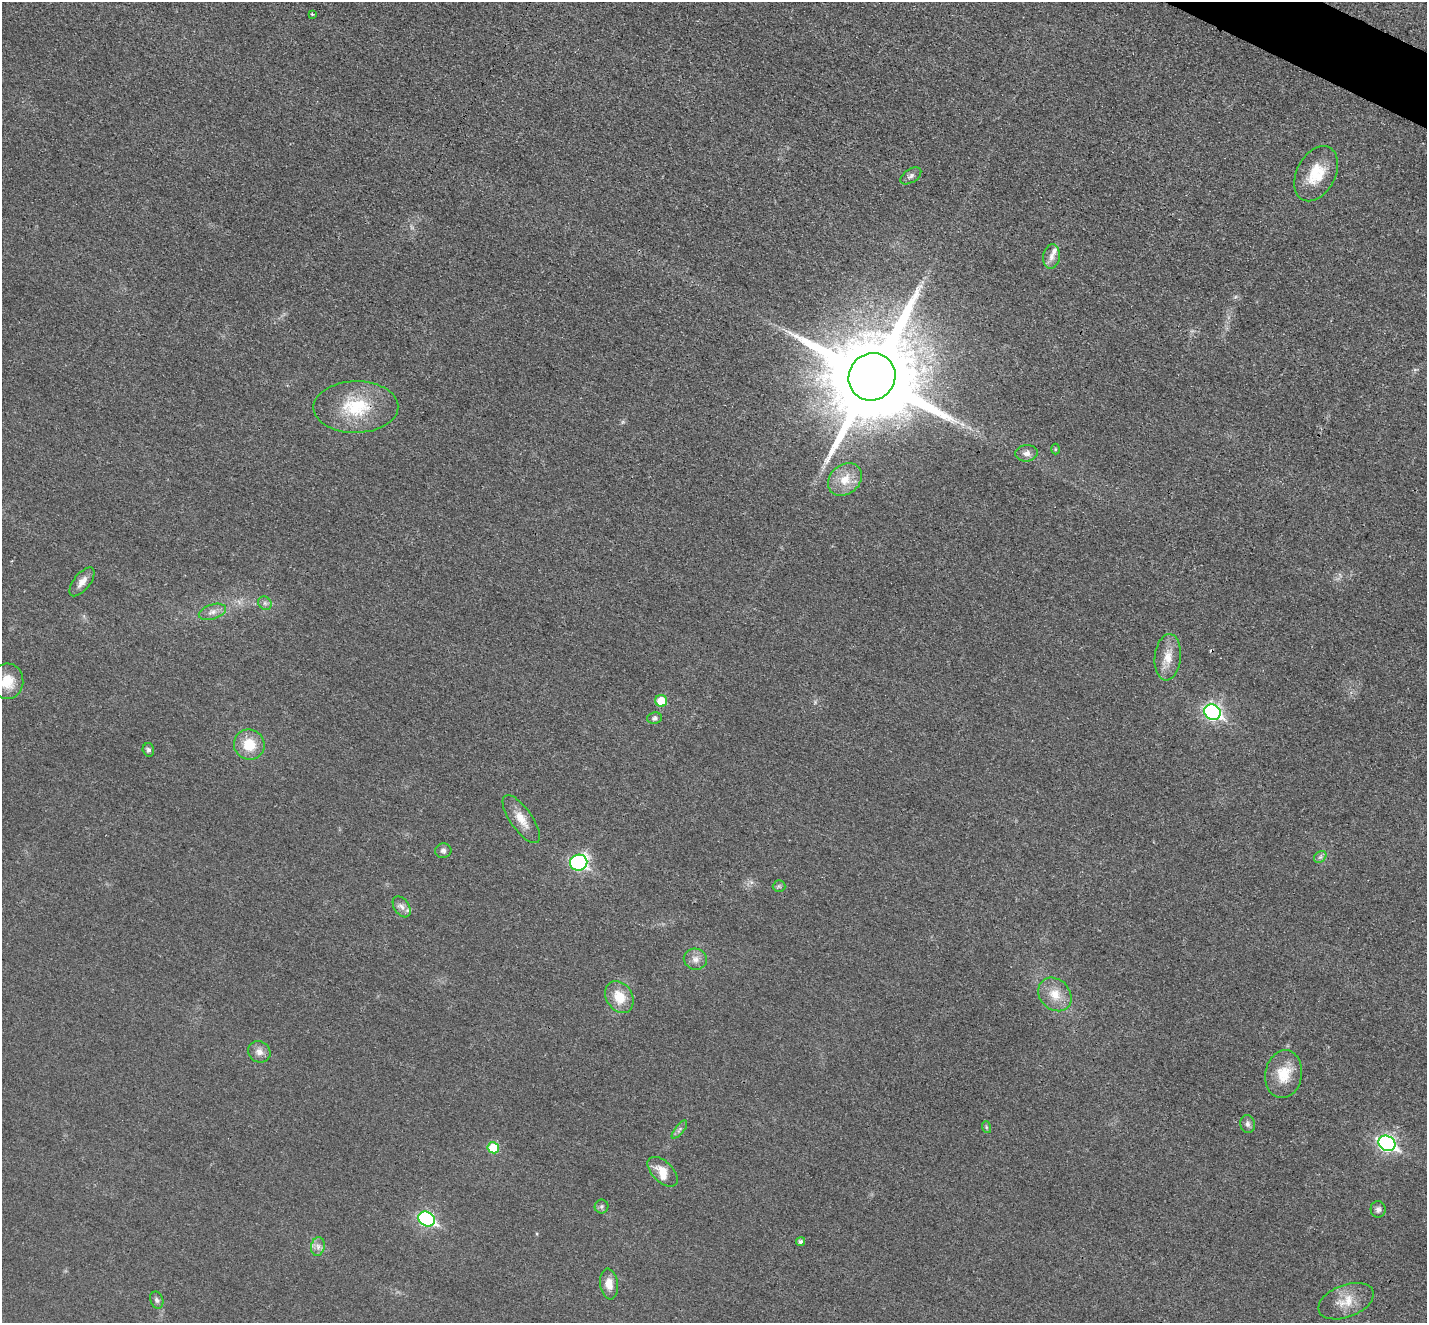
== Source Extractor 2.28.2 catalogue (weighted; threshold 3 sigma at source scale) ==
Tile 10 of 4 x 4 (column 2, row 3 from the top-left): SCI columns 1444-2868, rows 1621-2941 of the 5735 x 5745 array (HDU 1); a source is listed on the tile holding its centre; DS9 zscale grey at full resolution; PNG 1429 x 1325 px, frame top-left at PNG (2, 2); each listed source drawn as its Kron ellipse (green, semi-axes under 4 px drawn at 4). Shown black and unused: <1% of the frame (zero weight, under 3 of 4 exposures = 2% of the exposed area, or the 3 px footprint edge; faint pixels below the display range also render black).
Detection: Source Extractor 2.28.2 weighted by HDU 2 'WHT'; one run over the whole footprint, this tile lists its part. Background 0.0182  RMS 0.0051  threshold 0.023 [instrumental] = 3 sigma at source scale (4.5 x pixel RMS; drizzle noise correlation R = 1.50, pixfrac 1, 0.05/0.05 arcsec/px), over >= 5 px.
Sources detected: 47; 1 inside a brighter object's white glare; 1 cosmic-ray / hot-pixel residue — neither listed nor drawn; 1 inside a brighter listed object's ellipse — not listed separately; the other 44 listed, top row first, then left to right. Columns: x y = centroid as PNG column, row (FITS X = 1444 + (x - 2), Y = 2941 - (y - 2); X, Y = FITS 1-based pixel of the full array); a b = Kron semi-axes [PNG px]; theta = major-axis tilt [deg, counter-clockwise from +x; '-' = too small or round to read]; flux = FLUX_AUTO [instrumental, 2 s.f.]
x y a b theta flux
312 14 4 2 - 0.4
1316 174 29 19 63 16
911 176 11 6 33 1.7
1051 257 12 8 82 3.2
872 377 24 23 - 11000
356 407 42 26 0 28
1055 449 5 3 - 0.52
1026 453 11 8 6 2.7
845 479 18 14 40 9.2
82 582 17 8 51 4.1
265 603 7 6 - 1.4
212 612 14 7 18 3
1168 657 23 13 84 8.1
7 681 18 16 87 11
661 701 6 6 - 12
1212 712 8 7 - 130
654 718 7 5 6 1.2
249 745 15 15 - 12
148 750 7 5 -74 1.4
521 819 28 11 -55 7.8
443 851 8 7 - 1.7
1320 857 7 5 43 1.2
579 863 9 8 - 86
779 886 6 6 - 0.95
402 907 12 7 -56 2.9
695 959 12 10 -12 3.5
1055 994 18 15 -47 8.7
619 997 17 13 -58 11
259 1052 11 10 - 3.5
1284 1074 24 18 81 13
1248 1124 9 7 -75 1.8
986 1127 6 4 -72 0.68
679 1130 11 4 51 1.4
1387 1143 9 7 -28 140
493 1148 6 5 - 17
663 1172 18 10 -45 7.2
601 1206 7 7 - 1.2
1378 1209 8 7 - 1.8
427 1219 8 7 - 80
801 1242 4 4 - 1.4
318 1246 9 7 78 2.4
609 1284 15 9 -82 5.1
157 1300 9 6 -70 1.4
1346 1301 29 16 21 10
Isophote crosses this tile's border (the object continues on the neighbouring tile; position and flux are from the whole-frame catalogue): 1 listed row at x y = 7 681